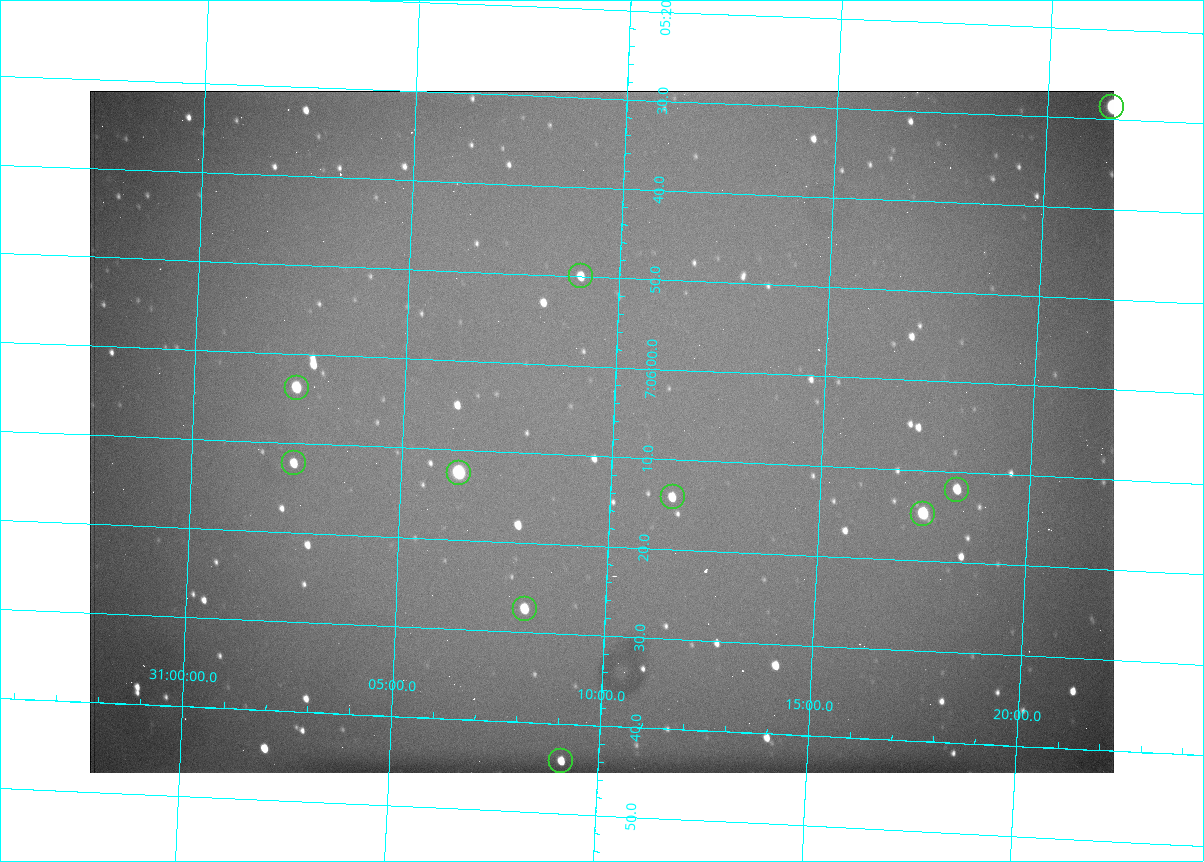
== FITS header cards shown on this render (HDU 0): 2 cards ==
NAXIS1  =                 1024 /fastest changing axis
NAXIS2  =                  682 /next to fastest changing axis

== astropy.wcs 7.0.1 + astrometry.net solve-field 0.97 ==
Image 1024 x 682 px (HDU 0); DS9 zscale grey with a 90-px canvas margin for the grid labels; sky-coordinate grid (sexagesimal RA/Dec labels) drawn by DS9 from the SOLVED WCS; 10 Tycho-2 reference stars matched to detected sources circled (green)
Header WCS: RA---TAN/DEC--TAN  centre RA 07:06:07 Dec +31:10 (106.53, +31.16 deg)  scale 1.43 arcsec/px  FOV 24.4' x 16.3'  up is -93 deg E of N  parity flipped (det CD > 0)
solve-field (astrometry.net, Tycho-2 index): VERIFIED the header's WCS against the Tycho-2 star catalogue (10 matches, 0 conflicts) and refined it, rather than solving blind
Solved WCS: RA---TAN-SIP/DEC--TAN-SIP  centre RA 07:06:07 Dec +31:10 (106.53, +31.16 deg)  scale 1.43 arcsec/px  FOV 24.4' x 16.3'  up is -92 deg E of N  parity flipped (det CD > 0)
The solver's refit moves the header's centre by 0.33 arcsec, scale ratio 0.9994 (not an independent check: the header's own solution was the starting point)
Tycho-2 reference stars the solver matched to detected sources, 10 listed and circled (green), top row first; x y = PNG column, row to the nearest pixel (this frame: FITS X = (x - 90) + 1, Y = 682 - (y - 91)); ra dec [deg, ICRS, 3 dp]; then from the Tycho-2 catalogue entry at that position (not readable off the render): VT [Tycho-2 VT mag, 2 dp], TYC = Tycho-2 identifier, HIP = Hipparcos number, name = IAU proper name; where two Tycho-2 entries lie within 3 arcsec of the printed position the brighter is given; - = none
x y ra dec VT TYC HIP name
1112 107 106.369 +31.359 8.79 2438-636-1 - -
581 276 106.458 +31.151 12.35 2438-728-1 - -
297 388 106.516 +31.041 10.39 2438-398-1 - -
294 463 106.551 +31.041 11.84 2438-663-1 - -
459 473 106.552 +31.106 9.20 2438-180-1 - -
957 490 106.550 +31.305 11.61 2438-184-1 - -
673 497 106.559 +31.192 11.79 2438-1039-1 - -
923 514 106.562 +31.292 10.01 2438-106-1 - -
525 609 106.614 +31.135 11.36 2438-550-1 - -
561 761 106.684 +31.152 11.76 2438-931-1 - -